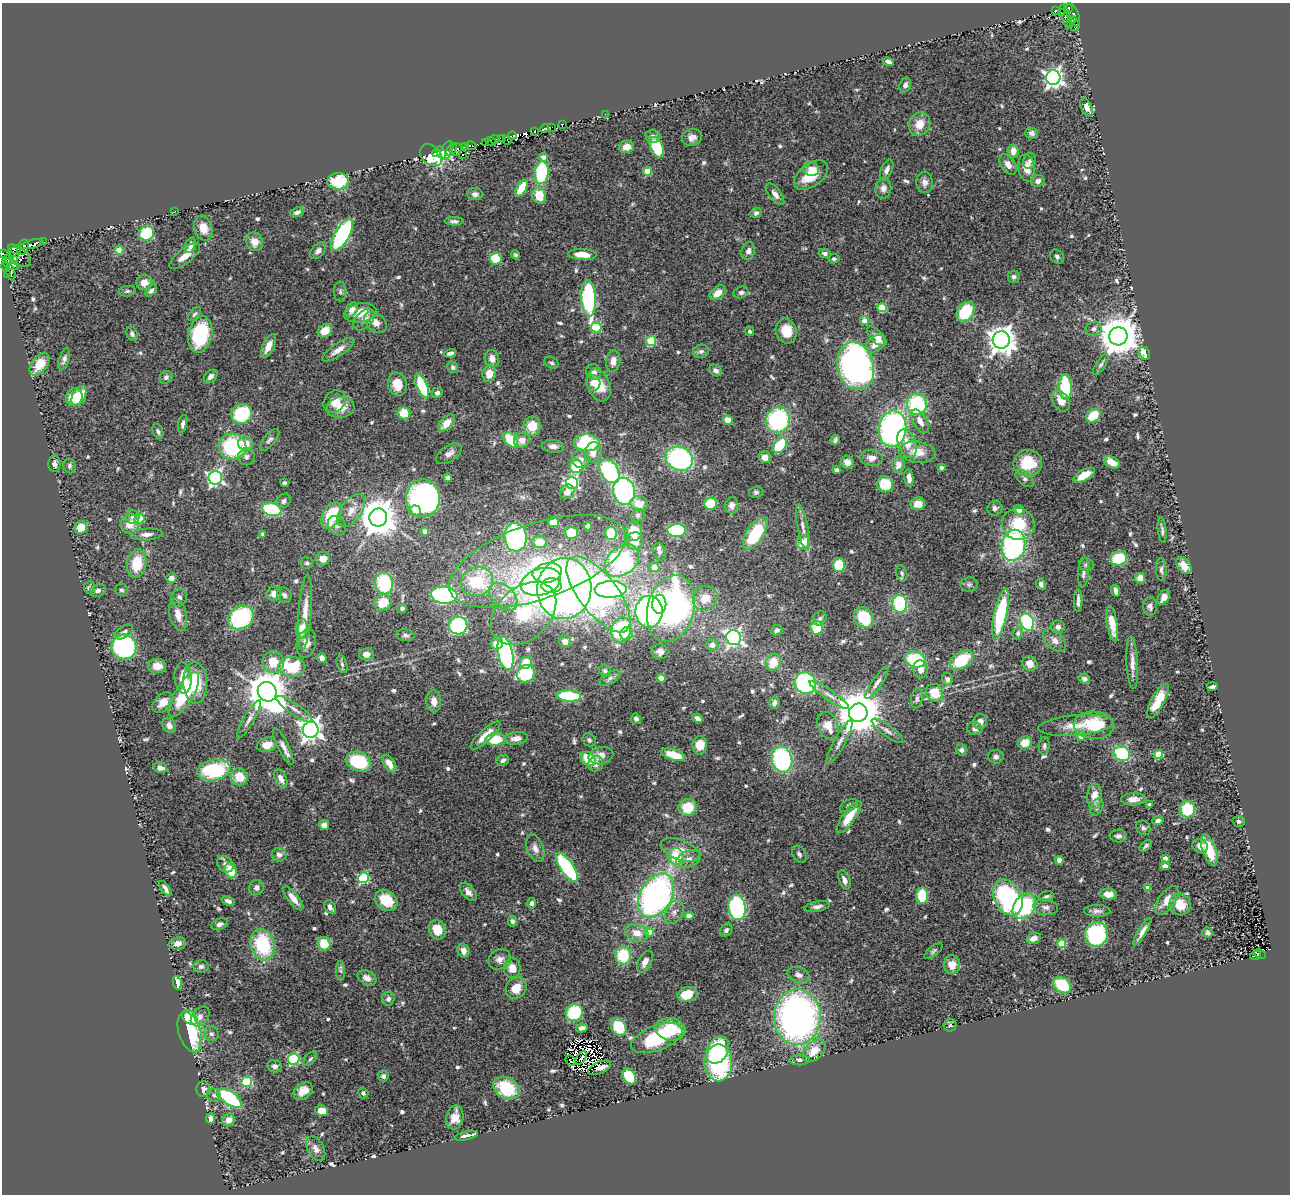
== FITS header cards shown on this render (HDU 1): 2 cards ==
NAXIS1  =                 1288
NAXIS2  =                 1192

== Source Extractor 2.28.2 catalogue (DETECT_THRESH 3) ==
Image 1288 x 1192 px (HDU 1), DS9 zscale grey, 1 PNG px = 1 image px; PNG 1292 x 1196 px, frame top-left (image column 1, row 1192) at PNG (2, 3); each listed source drawn as its Kron ellipse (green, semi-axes under 4 px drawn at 4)
Background 1.04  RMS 0.045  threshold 0.136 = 3 sigma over >= 5 px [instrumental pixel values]
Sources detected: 688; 5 with non-positive FLUX_AUTO (blend fragments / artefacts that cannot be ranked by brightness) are neither listed nor drawn; of the other 683, the 500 brightest by FLUX_AUTO listed and drawn (183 fainter detections omitted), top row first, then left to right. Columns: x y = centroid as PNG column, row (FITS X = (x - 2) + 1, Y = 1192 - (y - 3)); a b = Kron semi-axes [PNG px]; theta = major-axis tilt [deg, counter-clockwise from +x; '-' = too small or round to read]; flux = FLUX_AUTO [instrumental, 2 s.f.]
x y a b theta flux
1068 8 4 3 - 100
1055 11 3 2 - 13
1061 13 4 2 - 34
1073 15 12 6 -70 90
1066 16 13 4 -75 28
1072 19 3 2 - 32
1070 22 3 3 - 27
1073 24 7 6 - 86
888 62 5 4 - 11
1053 78 7 7 - 1200
905 85 7 5 69 12
1087 107 10 5 -64 20
605 114 2 2 - 36
919 124 12 10 63 42
562 125 3 3 - 40
552 127 2 2 - 10
544 128 5 3 - 150
535 131 4 3 - 76
1032 133 6 5 - 12
512 136 4 3 - 23
653 136 7 7 - 10
692 137 10 8 15 18
495 139 4 3 - 32
503 139 3 2 - 55
507 140 4 2 - 21
491 142 6 3 -22 96
485 143 4 3 - 81
466 146 3 3 - 180
471 146 5 3 - 210
626 147 8 6 9 29
657 147 11 6 -67 130
451 149 7 3 63 74
456 149 6 5 - 310
447 151 10 5 64 110
1013 151 6 5 - 30
436 153 4 4 - 130
441 153 7 4 -63 210
463 154 3 3 - 53
431 155 12 9 -43 130
544 157 4 4 - 22
1030 161 8 6 80 8.7
1008 165 11 7 -55 24
1026 168 13 8 -80 41
811 169 8 7 - 20
887 170 11 5 67 14
648 171 4 4 - 66
542 173 11 7 83 260
811 175 20 11 37 86
338 181 11 8 3 150
1038 181 7 6 - 14
925 182 11 8 -87 17
521 188 9 5 61 99
883 188 10 8 80 17
475 194 8 6 -5 12
775 194 13 6 -53 18
539 196 8 6 -73 66
174 212 3 3 - 22
297 212 7 4 17 9.4
756 213 6 5 - 11
454 221 9 4 -1 9
203 228 12 9 -72 41
146 233 8 7 - 150
342 235 18 7 61 430
43 242 3 3 - 49
255 242 9 8 - 30
32 244 11 4 14 550
190 245 8 5 72 20
23 247 8 5 70 240
14 249 7 4 -28 94
119 250 4 4 - 85
318 251 10 6 48 12
748 251 9 6 73 13
825 253 6 4 -13 8.7
3 254 3 3 - 58
582 254 14 5 -3 37
515 255 4 4 - 6.4
185 256 19 7 39 35
20 257 13 8 -37 91
1057 257 7 6 - 8.1
9 259 5 4 - 520
496 259 6 5 - 140
834 259 5 4 - 6.6
14 260 3 3 - 170
11 264 9 5 -24 1100
6 266 5 3 - 69
11 272 8 4 -77 530
7 275 3 2 - 73
1014 277 6 6 - 8.1
144 282 8 7 - 27
151 290 7 4 48 9
127 291 8 5 7 7.2
340 291 10 6 -90 9.1
741 292 8 5 19 9.1
718 293 9 6 37 33
589 298 18 7 -86 480
882 308 4 4 - 140
352 310 8 5 57 18
965 312 11 8 54 140
360 313 16 9 11 59
194 314 8 4 51 6.4
364 320 13 8 45 20
865 321 4 4 - 37
376 322 13 9 -37 28
596 327 5 5 - 210
1094 329 8 6 15 12
325 331 8 6 37 44
750 331 5 4 - 6.7
786 331 12 10 -70 59
132 334 7 5 -68 8.5
200 334 18 11 76 210
1118 336 9 9 - 9700
877 337 12 6 -45 25
1001 340 8 8 - 3500
651 341 5 5 - 170
875 344 11 7 40 38
268 346 12 5 65 30
338 350 19 6 33 29
701 351 8 6 4 9.9
450 353 6 3 15 11
1145 353 7 5 -63 40
492 358 9 7 -71 25
64 359 11 5 72 12
613 361 11 7 81 25
551 363 7 5 -26 7.3
40 364 13 7 52 66
1101 365 12 4 56 9.1
856 366 24 18 -76 1200
453 367 6 5 - 7.1
716 370 7 5 -36 11
594 372 8 7 - 17
489 374 8 6 80 41
166 377 7 6 - 9.9
211 377 8 5 45 12
593 383 8 7 - 27
397 384 12 9 -77 47
599 385 17 11 -70 72
422 386 13 5 -68 150
1065 387 13 6 -85 170
437 393 5 5 - 9.6
79 396 11 6 64 80
74 397 9 8 - 84
1061 401 11 8 -57 36
335 402 12 10 46 39
917 404 11 10 - 280
341 408 14 10 5 37
404 413 6 6 - 75
242 414 11 9 31 190
1093 416 8 6 37 100
728 420 5 4 - 51
778 420 13 12 - 350
920 421 13 6 -60 23
447 423 10 6 48 42
183 424 9 4 79 12
532 426 9 8 - 57
893 429 18 14 83 900
158 431 8 5 -68 7.6
270 440 13 6 50 10
510 440 9 6 -47 96
522 440 8 7 - 24
835 440 5 3 - 8.1
246 443 8 7 - 38
587 443 13 8 -2 280
907 443 15 9 -70 40
780 445 9 6 51 150
553 446 11 6 -4 16
232 447 14 13 - 250
593 452 10 8 75 29
917 452 18 10 -7 51
449 454 14 8 33 22
246 457 8 8 - 12
765 457 6 6 - 29
871 458 11 8 -8 24
581 459 9 8 - 19
679 459 14 11 -27 440
847 462 7 6 - 22
1112 462 8 5 -30 35
1028 463 14 13 - 110
54 464 8 6 90 12
898 464 8 6 78 22
69 466 7 6 - 7.9
576 466 6 6 - 110
941 467 4 4 - 12
836 470 4 4 - 7.7
609 471 13 9 -58 310
1084 475 12 5 30 50
215 478 7 6 - 770
448 478 4 4 - 7.9
909 478 8 4 -83 17
1025 478 10 6 -43 11
284 483 4 4 - 12
572 483 6 5 - 530
885 484 8 7 - 97
624 491 13 11 -77 470
567 492 8 6 48 21
756 492 7 5 8 6.7
423 498 19 17 90 810
284 501 8 6 49 10
639 504 9 7 -23 38
711 504 6 6 - 130
918 504 7 6 - 32
732 505 8 6 84 18
995 508 7 7 - 9.9
272 509 10 6 -13 210
1019 510 5 4 - 24
351 511 19 10 55 39
415 511 5 5 - 40
638 515 7 6 - 7.6
331 516 14 8 63 150
133 517 7 6 - 11
378 518 9 9 - 8000
139 519 5 5 - 110
553 522 5 5 - 27
130 524 10 9 - 38
1018 524 16 16 - 110
337 526 10 8 -53 15
588 526 4 4 - 11
81 527 6 6 - 50
803 527 23 5 -80 22
677 530 9 6 2 280
1162 530 13 3 -83 9.2
425 531 4 4 - 23
634 532 9 8 - 67
572 533 6 6 - 70
611 533 7 6 - 130
147 534 16 6 4 20
263 534 3 3 - 7.2
755 534 18 8 57 180
515 537 14 11 -83 380
635 541 9 8 - 37
539 542 7 6 - 54
803 542 7 6 - 69
1013 545 16 11 79 590
659 552 9 6 -73 14
1119 558 8 7 - 130
323 559 7 6 - 29
537 561 92 38 19 550
622 561 19 13 38 540
307 563 6 5 - 7.4
137 564 14 9 81 91
839 565 7 6 - 110
1086 565 7 6 - 8.4
1184 565 9 6 -52 32
654 567 5 5 - 39
1161 569 11 5 -88 9.4
547 573 15 9 10 200
902 573 8 5 -75 7.8
1083 573 15 5 85 13
171 578 5 5 - 16
1140 578 5 5 - 29
477 582 16 14 23 190
541 582 20 13 17 670
384 583 11 8 -79 250
969 584 8 7 - 8.5
1041 584 6 4 -66 9.5
551 586 10 7 -1 280
89 588 6 5 - 11
564 588 31 27 82 1700
611 589 16 8 2 370
121 590 6 6 - 6.4
98 591 8 6 16 12
1115 591 6 4 -74 15
274 594 7 7 - 23
598 594 46 19 -52 1000
284 595 8 6 -53 9.6
444 595 13 8 -4 400
503 597 16 11 -42 47
1164 597 8 5 58 19
179 598 9 7 70 13
705 598 13 11 43 51
1078 600 11 3 -90 12
383 602 9 7 37 67
659 604 9 7 90 150
900 604 8 7 - 230
1150 606 9 7 -86 11
402 608 4 4 - 7.9
671 609 34 23 74 950
305 612 37 6 86 53
649 612 16 13 -89 810
524 613 37 26 42 390
1000 614 25 6 77 270
178 615 17 8 -76 32
241 618 14 11 34 350
820 618 7 6 - 7.9
864 618 11 9 -54 140
1027 622 9 6 -67 300
1112 624 18 5 -80 44
458 626 9 8 - 310
1058 627 7 6 - 12
817 628 7 6 - 91
302 629 10 6 83 45
621 630 13 10 73 300
777 630 6 5 - 7.8
124 632 10 5 34 9.2
627 633 7 6 - 89
1018 633 6 5 - 6.8
405 635 9 5 -7 8.6
734 638 7 7 - 860
1055 640 14 8 -44 22
565 641 6 5 - 19
306 643 14 9 77 26
497 643 6 6 - 37
712 645 6 5 - 20
124 647 12 12 - 470
660 651 8 7 - 14
505 653 17 7 -78 490
366 654 7 6 - 24
322 658 5 4 - 13
915 659 10 8 -15 180
961 660 13 8 32 140
273 662 11 10 - 60
773 662 9 7 68 58
526 663 6 5 - 73
1132 663 26 6 -87 26
342 664 9 5 -75 7.2
1030 664 8 7 - 28
157 666 9 7 0 30
292 667 13 10 -3 140
921 669 9 7 -83 24
605 671 6 5 - 7
526 674 9 8 - 210
183 678 15 8 -85 47
610 678 11 5 31 9.7
661 678 4 4 - 49
947 679 6 5 - 11
1084 679 6 5 - 9.6
195 683 20 12 -88 120
805 683 11 10 - 400
877 683 19 5 56 17
1212 687 5 3 - 7.8
267 692 10 9 - 11000
935 693 9 8 - 66
184 695 26 9 59 160
829 695 23 5 -34 19
569 696 12 5 -2 210
917 698 10 5 80 11
434 701 11 7 -85 24
1158 701 19 6 62 60
163 702 12 8 44 29
774 703 6 5 - 12
294 709 21 5 -35 21
858 713 9 9 - 14000
697 718 5 4 - 13
249 719 22 5 60 17
636 719 5 5 - 9.4
980 721 7 7 - 18
169 725 8 6 -60 17
1076 725 37 10 5 59
1094 725 20 14 -3 130
828 726 14 9 -67 43
975 729 8 6 -12 10
311 730 8 8 - 2300
887 731 19 5 -36 16
485 735 19 6 43 45
1081 736 5 4 - 39
516 738 11 6 8 23
495 739 10 6 6 85
589 740 7 6 - 7.4
839 742 25 6 61 23
1025 743 7 6 - 48
267 745 10 7 16 40
700 745 9 7 86 56
1044 746 9 5 84 8.1
283 747 20 5 -64 20
961 750 6 5 - 9.3
1122 754 8 7 - 180
1158 754 4 4 - 120
673 755 12 5 -15 84
601 756 12 8 15 25
996 757 8 7 - 9.8
588 759 8 6 -39 97
782 759 13 10 -77 400
503 760 6 5 - 11
358 761 13 9 -21 160
389 764 10 5 -57 28
596 764 8 7 - 12
160 768 7 5 -12 17
214 770 17 10 10 230
239 777 8 8 - 55
281 779 9 5 -64 19
1094 796 12 7 87 37
1133 799 12 6 2 22
849 805 9 5 28 7.1
1149 805 4 3 - 13
688 807 9 8 - 77
1097 807 9 6 68 9.2
1187 809 8 7 - 120
849 817 19 6 54 62
1158 820 6 4 20 8.4
1239 821 6 5 - 6.6
324 825 5 5 - 19
1143 828 8 7 - 8.4
1118 836 8 6 -4 11
1146 846 7 3 42 7.3
1200 846 8 7 - 24
535 848 14 8 -69 19
680 850 20 10 -21 39
1209 850 16 6 -71 93
799 854 9 6 -58 9.2
279 855 7 6 - 15
676 856 8 7 - 93
1165 858 4 4 - 18
688 859 13 8 21 22
1059 860 4 4 - 40
225 864 9 7 -44 17
1165 866 5 4 - 11
567 867 17 6 -56 380
231 871 7 5 -67 75
363 878 5 5 - 290
844 880 10 5 -68 16
256 888 8 7 - 12
1148 888 4 4 - 32
165 889 9 3 -56 11
468 892 11 6 -49 15
1108 894 8 5 -3 25
656 895 24 15 59 1100
922 896 8 6 89 130
1046 896 7 5 16 7.1
1008 897 19 13 -62 470
293 898 14 5 -51 26
386 900 12 9 -40 82
1167 900 16 8 54 34
228 901 7 4 -21 13
532 903 5 4 - 8.3
1180 904 11 10 - 49
817 906 13 5 11 13
1024 906 14 10 51 280
330 907 7 5 -59 12
737 907 13 8 -81 440
1046 907 12 7 -10 16
1097 911 13 6 -1 13
674 912 12 8 62 18
689 916 4 4 - 34
512 921 5 4 - 7.5
220 924 8 5 21 11
437 930 10 8 -70 56
726 930 7 5 51 9.2
649 932 4 4 - 51
1142 932 15 4 58 20
1207 932 5 5 - 7.6
637 933 12 8 -18 38
1096 934 12 11 - 400
1034 938 7 5 22 18
178 943 8 6 9 18
324 944 6 6 - 87
1062 944 4 4 - 92
263 945 16 12 -74 210
463 951 7 6 - 20
933 951 11 5 38 7.2
1260 954 6 3 -27 16
623 956 9 8 - 130
1255 956 5 3 - 14
500 959 12 10 34 20
645 962 12 6 63 19
952 965 9 8 - 40
201 966 7 6 - 9.6
512 968 10 8 88 33
341 971 10 4 -88 7.3
799 975 11 7 -20 16
367 978 10 7 -28 17
177 982 7 4 -80 38
1062 985 10 7 -39 140
516 988 11 10 - 50
687 994 10 7 13 62
388 999 7 6 - 9.1
574 1012 9 8 - 160
200 1016 11 8 50 18
190 1017 9 6 -42 84
797 1017 28 23 87 1300
950 1025 6 6 - 6.5
619 1027 9 7 -57 100
582 1028 6 4 11 16
670 1029 15 11 -8 110
190 1032 21 11 -72 180
211 1034 8 7 - 9.9
657 1038 27 12 21 200
718 1050 14 10 63 290
814 1051 13 8 45 46
581 1058 7 2 55 13
294 1059 6 5 - 290
310 1059 8 5 49 6.7
800 1060 10 5 1 13
571 1061 6 2 -50 6.6
718 1063 18 13 -90 370
275 1066 7 6 - 12
599 1068 12 6 23 8.7
383 1076 5 5 - 12
629 1076 8 6 -60 130
247 1082 5 5 - 230
506 1088 14 10 -31 130
203 1089 8 6 88 12
303 1091 10 7 37 36
363 1093 5 5 - 7.5
214 1095 7 6 - 8
230 1098 14 6 -34 280
322 1111 6 5 - 42
210 1118 5 4 - 14
455 1118 12 8 78 44
229 1120 6 6 - 24
466 1136 12 3 13 20
316 1149 13 8 -60 17
At the frame edge (FLAGS 8, measured only in part): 1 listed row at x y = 3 254
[183 fainter detections neither listed nor drawn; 5 non-positive-flux detections neither listed nor drawn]